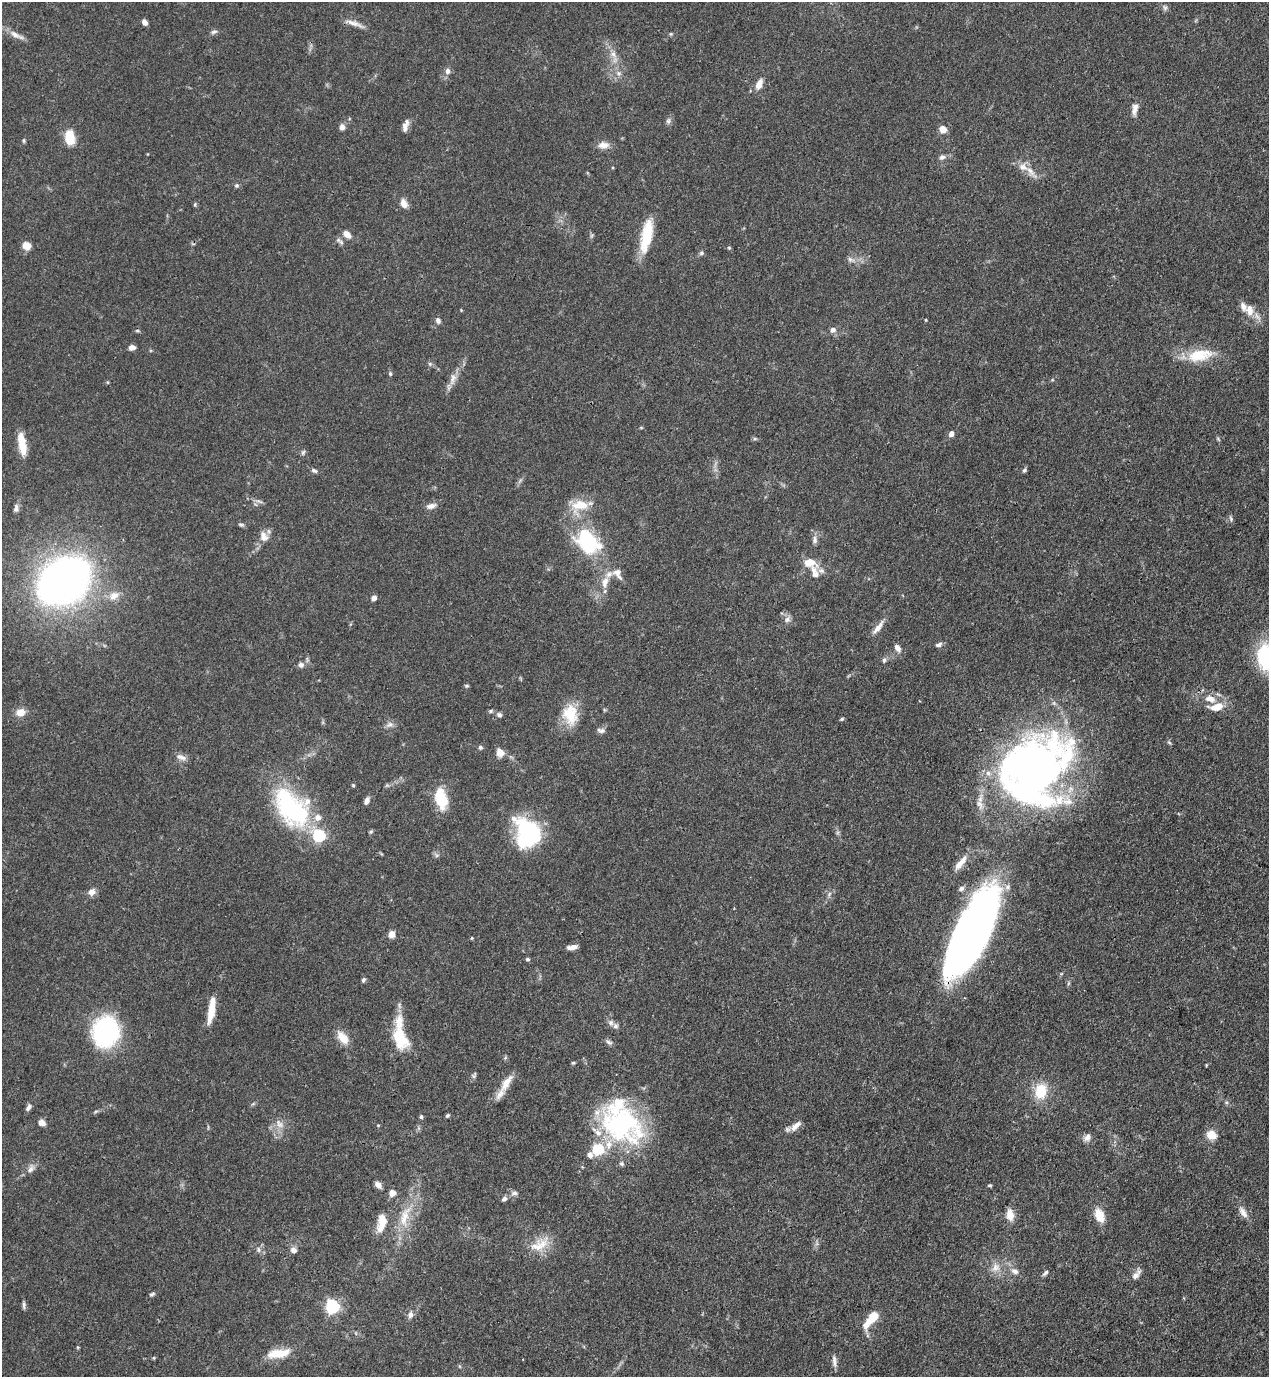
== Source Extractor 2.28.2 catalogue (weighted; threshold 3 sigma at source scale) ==
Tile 6 of 4 x 4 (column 2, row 2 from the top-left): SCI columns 1490-2756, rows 2794-4168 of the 5649 x 5585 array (HDU 1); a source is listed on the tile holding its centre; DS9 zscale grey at full resolution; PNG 1271 x 1379 px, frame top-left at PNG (2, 2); no overlay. Shown black and unused: <1% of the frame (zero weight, under 3 of 4 exposures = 7% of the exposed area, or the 3 px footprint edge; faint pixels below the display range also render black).
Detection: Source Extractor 2.28.2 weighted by HDU 2 'WHT'; one run over the whole footprint, this tile lists its part. Background 0.077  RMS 0.0036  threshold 0.0161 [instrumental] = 3 sigma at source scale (4.5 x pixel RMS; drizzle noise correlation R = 1.50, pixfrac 1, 0.05/0.05 arcsec/px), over >= 5 px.
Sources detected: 174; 2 inside a brighter object's white glare — not listed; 20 inside a brighter listed object's ellipse — not listed separately; the other 152 listed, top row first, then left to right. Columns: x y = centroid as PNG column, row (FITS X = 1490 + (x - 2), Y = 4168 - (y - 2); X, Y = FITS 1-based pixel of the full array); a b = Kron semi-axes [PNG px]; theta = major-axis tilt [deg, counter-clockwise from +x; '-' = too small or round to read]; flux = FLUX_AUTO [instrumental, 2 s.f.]
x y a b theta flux
1165 8 8 6 -75 0.93
145 22 6 5 - 1.8
354 23 28 6 -18 2.9
214 32 9 5 22 0.94
15 34 18 8 -31 2.9
671 34 5 5 - 0.45
613 54 12 7 -57 2.8
447 71 8 7 - 1.6
619 73 7 7 - 1.5
759 84 9 6 65 4.1
1135 109 15 7 79 2.5
668 121 8 6 75 1
405 126 16 6 73 2.2
342 127 8 7 - 1.5
942 129 7 7 - 3.5
70 137 16 10 -84 8
24 140 8 4 -90 0.51
603 145 16 9 6 2.7
942 157 9 7 21 1.4
1030 171 26 7 -49 3.5
236 185 6 5 - 0.69
403 203 10 7 -57 3.2
195 204 5 4 - 0.49
347 234 11 7 -40 2.7
646 235 38 11 78 14
591 236 7 4 71 0.58
341 242 10 4 -54 0.98
27 246 9 8 - 3.5
729 248 5 5 - 0.42
701 253 7 6 - 0.79
851 260 12 6 -26 1.5
461 310 4 4 - 0.29
1250 310 18 11 -72 4.6
926 320 4 3 - 0.28
438 321 7 6 - 1.2
833 330 6 6 - 1.7
137 331 6 4 0 0.48
132 347 6 5 - 2
1200 355 35 15 10 12
430 364 6 5 - 0.65
390 374 6 5 - 0.66
453 379 20 8 75 3.1
1052 380 5 3 - 0.38
108 382 5 3 - 0.36
951 434 6 5 - 1.7
755 439 6 4 1 0.54
1218 439 6 4 -46 0.44
22 443 26 8 -81 7.4
303 452 7 5 73 0.76
314 470 8 5 -27 0.93
1024 470 7 5 51 0.72
259 501 11 4 -21 1
431 506 14 7 17 2
579 506 27 18 19 9
16 508 12 6 82 1.4
1231 518 9 4 -72 0.72
241 524 9 5 -11 0.74
264 536 15 10 -69 3.1
815 540 11 7 -89 1.5
588 541 28 19 -48 33
809 562 17 11 -13 5.1
617 574 18 9 -56 2.8
64 581 38 29 35 260
605 582 18 9 79 4.1
114 596 14 11 31 3.5
374 598 6 5 - 1.7
787 619 10 7 48 1.6
878 627 19 6 51 3
938 645 9 5 21 1.1
897 648 9 6 -54 2
1266 657 25 17 -87 30
884 660 8 5 80 0.86
301 665 8 7 - 1.3
467 686 5 4 - 0.57
1210 699 15 9 -19 4.2
1217 707 16 8 11 5.8
491 711 7 4 27 0.64
20 712 11 9 15 3.5
570 714 26 18 -85 11
499 715 7 6 - 1.1
842 719 5 4 - 0.48
389 725 10 7 23 1.6
601 730 12 6 -8 1.2
1169 742 7 4 -53 0.6
480 747 6 5 - 0.69
500 752 10 8 -57 3.2
181 757 15 7 -21 2
1034 768 76 62 33 210
353 785 4 4 - 0.39
441 798 18 10 -77 16
366 801 8 5 66 1.7
290 807 56 30 -58 48
527 833 33 24 -65 36
319 835 6 5 - 51
437 855 6 4 19 0.63
960 863 22 7 51 4.4
961 889 7 6 - 1.2
92 892 8 7 - 2.5
973 931 91 30 64 240
392 934 7 6 - 3.3
472 938 5 3 - 0.32
572 947 11 5 9 2.3
527 959 5 4 - 0.65
363 980 6 5 - 0.74
211 1011 26 8 81 7.2
611 1022 8 7 - 1.3
106 1031 19 17 78 74
343 1038 17 10 -47 5
400 1038 30 16 -70 13
609 1042 11 5 -31 1
573 1063 6 4 1 0.43
1206 1065 4 3 - 0.34
474 1075 11 4 64 0.8
506 1083 27 9 58 5.2
1041 1091 16 12 81 11
28 1107 8 5 56 1.4
96 1111 6 4 19 0.55
447 1116 5 4 - 0.63
421 1117 6 5 - 0.61
42 1123 8 6 -21 2.1
622 1123 57 39 -24 57
279 1124 15 8 -55 2.7
378 1125 4 4 - 0.34
796 1126 18 7 43 2.8
1211 1135 9 8 - 5.8
1087 1137 11 8 55 1.8
590 1155 7 7 - 1.7
31 1169 13 8 60 2
378 1185 8 5 -42 2
989 1185 5 4 - 0.46
392 1193 9 8 - 2
514 1193 9 6 6 1.2
504 1199 8 5 43 1
1243 1212 17 8 -58 2.7
1010 1214 13 8 -80 4
1099 1215 14 9 -68 6.7
405 1217 36 12 74 10
382 1222 21 9 77 6.5
540 1244 31 15 29 8
258 1250 8 4 -81 0.75
293 1250 6 6 - 2.1
995 1268 14 11 34 3.7
1015 1271 11 8 -31 2
1045 1273 9 4 49 0.88
1135 1276 13 8 44 2.2
152 1294 8 5 23 0.73
24 1305 11 4 86 0.88
332 1306 6 6 - 81
410 1314 10 7 77 1.6
873 1316 16 10 45 5.1
278 1353 28 10 9 8.1
834 1361 15 5 -83 1.6
Overlapping masked pixels (flux is a lower limit): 2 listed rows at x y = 1034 768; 973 931
Isophote crosses this tile's border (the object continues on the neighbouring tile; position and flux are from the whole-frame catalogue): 1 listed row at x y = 1266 657